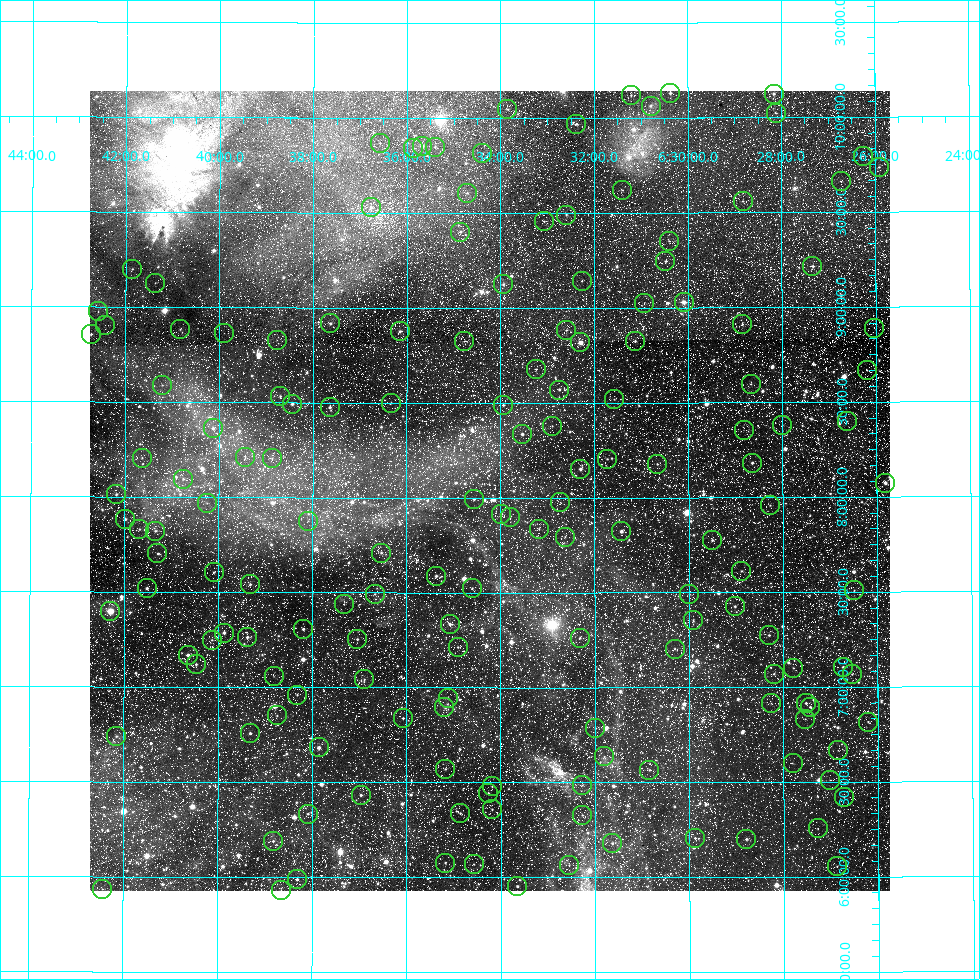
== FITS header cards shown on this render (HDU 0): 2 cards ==
NAXIS1  =                  800
NAXIS2  =                  800

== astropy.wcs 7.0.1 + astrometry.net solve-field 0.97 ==
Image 800 x 800 px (HDU 0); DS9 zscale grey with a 90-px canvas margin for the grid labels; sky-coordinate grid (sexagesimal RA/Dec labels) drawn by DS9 from the SOLVED WCS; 161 Tycho-2 reference stars matched to detected sources circled (green)
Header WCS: RA---TAN/DEC--TAN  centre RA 06:34:14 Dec +08:02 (98.56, +8.04 deg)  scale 19 arcsec/px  FOV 252.9' x 252.9'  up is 0 deg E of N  parity normal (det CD < 0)
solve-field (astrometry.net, Tycho-2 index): VERIFIED the header's WCS against the Tycho-2 star catalogue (verified at 3 index scales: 86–161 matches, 0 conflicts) and refined it, rather than solving blind
Solved WCS: RA---TAN-SIP/DEC--TAN-SIP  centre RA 06:34:14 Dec +08:02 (98.56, +8.04 deg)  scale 19 arcsec/px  FOV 252.9' x 252.9'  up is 0 deg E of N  parity normal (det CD < 0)
The solver's refit moves the header's centre by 1.1 arcsec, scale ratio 1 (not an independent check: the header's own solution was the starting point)
Tycho-2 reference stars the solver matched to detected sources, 161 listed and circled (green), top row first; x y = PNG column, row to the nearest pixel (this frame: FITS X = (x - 90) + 1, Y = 800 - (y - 91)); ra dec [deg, ICRS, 3 dp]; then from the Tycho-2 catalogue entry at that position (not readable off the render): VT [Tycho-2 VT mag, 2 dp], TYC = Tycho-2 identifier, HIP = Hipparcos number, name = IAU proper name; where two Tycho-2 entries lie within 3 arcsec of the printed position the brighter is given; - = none
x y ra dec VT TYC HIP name
670 93 97.593 +10.129 8.23 736-1855-1 - -
774 94 97.040 +10.124 8.17 736-711-1 - -
631 95 97.802 +10.118 8.94 737-1433-1 - -
651 106 97.696 +10.063 9.38 737-1384-1 31038 -
507 109 98.463 +10.046 9.43 737-1100-1 - -
776 113 97.029 +10.023 9.94 736-598-1 - -
576 124 98.094 +9.968 8.91 737-157-1 - -
380 143 99.145 +9.867 9.92 737-1172-1 - -
422 146 98.919 +9.852 8.08 737-1219-1 31488 -
435 147 98.850 +9.847 9.02 737-817-1 - -
413 148 98.966 +9.840 9.85 737-470-1 - -
482 153 98.597 +9.816 10.35 737-911-1 - -
863 156 96.566 +9.794 9.97 736-1145-1 - -
879 167 96.479 +9.736 10.16 736-1080-1 - -
841 181 96.684 +9.663 9.64 736-1358-1 - -
622 190 97.849 +9.620 10.05 737-293-1 - -
467 193 98.677 +9.606 9.41 737-1386-1 - -
743 201 97.206 +9.560 9.33 736-1216-1 - -
371 207 99.191 +9.528 9.94 737-1212-1 - -
566 215 98.150 +9.491 9.05 737-433-1 31184 -
544 221 98.269 +9.457 9.90 737-837-1 - -
460 232 98.714 +9.401 9.03 737-1455-1 - -
669 241 97.601 +9.351 10.10 732-2992-1 - -
665 261 97.619 +9.245 9.02 732-3219-1 - -
812 266 96.835 +9.217 8.10 732-3088-1 - -
132 269 100.465 +9.200 9.98 746-1711-1 - -
582 281 98.065 +9.144 9.41 733-2460-1 - -
155 283 100.343 +9.127 10.26 746-1814-1 - -
503 284 98.485 +9.125 9.07 733-2473-1 - -
684 302 97.523 +9.030 6.60 732-3049-1 30977 -
644 303 97.734 +9.025 11.06 733-58-1 - -
98 311 100.645 +8.976 10.25 746-527-1 - -
330 323 99.406 +8.920 8.90 733-388-1 - -
742 324 97.211 +8.911 9.33 732-815-1 - -
105 325 100.608 +8.903 11.37 746-1199-1 - -
874 328 96.509 +8.888 11.01 732-645-1 - -
180 329 100.208 +8.884 10.91 746-492-1 - -
566 330 98.149 +8.883 9.74 733-996-1 - -
400 331 99.036 +8.877 9.47 733-1697-1 - -
224 333 99.974 +8.863 11.34 746-798-1 - -
91 334 100.681 +8.855 8.47 746-573-1 32141 -
277 340 99.692 +8.830 10.38 746-589-1 - -
464 341 98.691 +8.826 9.38 733-1096-1 31383 -
635 341 97.783 +8.826 9.54 733-460-1 - -
580 342 98.073 +8.818 7.00 733-108-1 31155 -
536 369 98.311 +8.678 10.39 733-644-1 - -
867 370 96.548 +8.667 10.05 732-617-1 30631 -
751 384 97.167 +8.597 10.33 732-549-1 - -
162 385 100.302 +8.590 10.74 746-416-1 - -
559 390 98.187 +8.570 9.44 733-1149-1 - -
280 396 99.673 +8.533 9.76 746-657-1 - -
614 399 97.895 +8.519 10.64 733-804-1 - -
391 403 99.083 +8.499 10.42 733-1301-1 - -
292 404 99.610 +8.492 8.67 746-525-1 31744 -
503 405 98.486 +8.488 10.01 733-1376-1 - -
330 407 99.409 +8.476 10.00 733-1636-1 - -
847 421 96.655 +8.399 10.66 732-2375-1 - -
782 425 97.000 +8.380 10.57 732-1815-1 - -
552 426 98.225 +8.378 10.32 733-966-1 - -
213 428 100.031 +8.364 9.69 746-915-1 - -
744 430 97.206 +8.353 11.35 732-2480-1 - -
522 434 98.384 +8.336 8.61 733-1218-1 - -
245 457 99.859 +8.210 11.04 746-1198-1 - -
142 458 100.408 +8.206 10.02 746-969-1 - -
272 458 99.716 +8.206 10.20 746-461-1 - -
607 459 97.932 +8.204 10.52 733-1318-1 - -
752 463 97.161 +8.182 9.05 732-2565-1 - -
657 464 97.666 +8.176 10.19 733-2064-1 - -
580 469 98.075 +8.151 8.61 733-2229-1 - -
183 479 100.188 +8.096 10.57 746-1189-1 - -
885 483 96.454 +8.073 8.74 732-588-1 - -
116 494 100.543 +8.014 10.31 746-1299-1 - -
474 499 98.642 +7.993 9.66 733-1355-1 - -
560 502 98.181 +7.976 11.01 733-1766-1 - -
207 503 100.061 +7.969 11.35 746-1290-1 - -
770 505 97.065 +7.958 10.23 732-798-1 - -
501 514 98.496 +7.915 9.80 733-1936-1 - -
510 517 98.451 +7.899 10.14 733-1835-1 - -
125 519 100.496 +7.883 8.90 746-861-1 - -
308 521 99.525 +7.876 10.84 733-2190-1 - -
139 529 100.421 +7.831 9.86 746-1140-1 - -
539 529 98.295 +7.836 10.65 733-2136-1 - -
155 531 100.335 +7.821 10.40 746-1544-1 - -
621 531 97.858 +7.822 8.35 733-2188-1 31089 -
565 537 98.157 +7.794 10.25 733-2322-1 - -
712 540 97.374 +7.775 9.70 732-2214-1 - -
157 553 100.323 +7.703 10.12 746-1017-1 - -
381 553 99.134 +7.710 9.49 733-49-1 31577 -
741 571 97.221 +7.612 10.43 732-1624-1 - -
214 572 100.023 +7.606 10.71 746-1480-1 31905 -
436 576 98.843 +7.588 9.13 733-743-1 - -
250 584 99.830 +7.543 9.97 746-373-1 - -
147 588 100.379 +7.520 9.58 746-417-1 - -
472 588 98.651 +7.523 10.25 733-895-1 - -
854 590 96.621 +7.510 10.90 732-694-1 - -
375 594 99.169 +7.493 9.83 158-261-1 - -
689 594 97.497 +7.490 10.03 145-608-1 - -
344 604 99.332 +7.440 10.64 158-541-1 - -
735 606 97.255 +7.426 10.54 145-1549-1 - -
110 611 100.571 +7.398 7.05 159-2475-1 32094 -
693 620 97.478 +7.355 11.12 145-38-1 - -
450 624 98.770 +7.334 9.27 158-155-1 - -
303 629 99.548 +7.307 8.98 159-1498-1 - -
224 633 99.968 +7.287 9.20 159-218-1 - -
769 635 97.076 +7.274 9.50 145-1521-1 - -
247 637 99.845 +7.264 8.85 159-1894-1 31838 -
580 638 98.079 +7.262 9.90 158-749-1 - -
357 639 99.260 +7.255 9.53 158-747-1 - -
212 640 100.033 +7.249 9.99 159-2241-1 - -
458 647 98.727 +7.212 10.15 158-367-1 - -
675 649 97.576 +7.203 10.45 158-1487-1 - -
188 655 100.160 +7.169 8.89 159-1028-1 - -
196 664 100.117 +7.120 10.10 159-2147-1 - -
843 667 96.683 +7.104 9.37 145-1507-1 - -
793 668 96.946 +7.101 10.86 145-1315-1 - -
774 674 97.049 +7.070 9.72 145-1695-1 - -
852 674 96.636 +7.066 10.44 145-1857-1 - -
274 676 99.704 +7.057 10.59 159-1936-1 - -
364 679 99.223 +7.044 10.70 158-3305-1 - -
297 695 99.580 +6.961 10.41 159-434-1 - -
448 698 98.780 +6.945 10.72 158-961-1 - -
771 703 97.064 +6.915 11.16 145-1823-1 - -
806 703 96.880 +6.916 9.84 145-1833-1 - -
444 707 98.797 +6.897 9.73 158-3374-1 - -
810 707 96.858 +6.896 9.29 145-2187-1 - -
277 715 99.685 +6.852 10.84 159-1464-1 - -
403 718 99.018 +6.839 9.47 158-3325-1 - -
805 719 96.885 +6.832 10.67 145-846-1 - -
868 722 96.551 +6.816 10.94 145-153-1 - -
595 728 97.997 +6.786 9.89 158-2657-1 - -
250 733 99.828 +6.759 9.80 159-2394-1 - -
116 736 100.537 +6.740 10.81 159-1922-1 - -
319 747 99.465 +6.683 8.46 159-2477-1 31694 -
838 750 96.712 +6.667 11.35 145-1082-1 - -
604 756 97.950 +6.637 11.11 158-2947-1 - -
793 763 96.952 +6.598 11.34 145-974-1 - -
445 769 98.793 +6.572 9.64 158-270-1 - -
649 770 97.712 +6.565 10.54 158-568-1 - -
830 780 96.753 +6.510 11.49 145-1618-1 - -
582 785 98.067 +6.486 11.12 158-1638-1 - -
492 786 98.546 +6.480 10.35 158-598-1 - -
488 793 98.566 +6.445 10.27 158-48-1 - -
361 795 99.241 +6.433 10.09 158-1164-1 - -
844 797 96.681 +6.419 10.29 145-1192-1 - -
492 809 98.545 +6.358 9.86 158-2456-1 - -
460 813 98.714 +6.338 9.55 158-318-1 - -
308 814 99.521 +6.334 9.75 159-2773-1 - -
582 815 98.067 +6.328 10.39 158-1162-1 - -
818 828 96.821 +6.255 11.00 145-1260-1 - -
695 838 97.470 +6.207 10.05 145-2313-1 - -
746 839 97.198 +6.200 9.15 145-1456-1 30864 -
273 841 99.705 +6.190 9.81 159-103-1 - -
612 843 97.909 +6.179 9.23 158-3148-1 - -
445 863 98.794 +6.078 10.02 158-832-1 - -
474 864 98.642 +6.070 10.18 158-3120-1 - -
569 865 98.138 +6.065 10.95 158-856-1 - -
837 866 96.720 +6.056 10.91 145-914-1 - -
297 879 99.578 +5.989 8.44 159-389-1 - -
517 886 98.411 +5.954 9.29 158-2366-1 31281 -
102 889 100.609 +5.936 11.40 159-147-1 - -
281 890 99.663 +5.934 10.74 159-987-1 - -